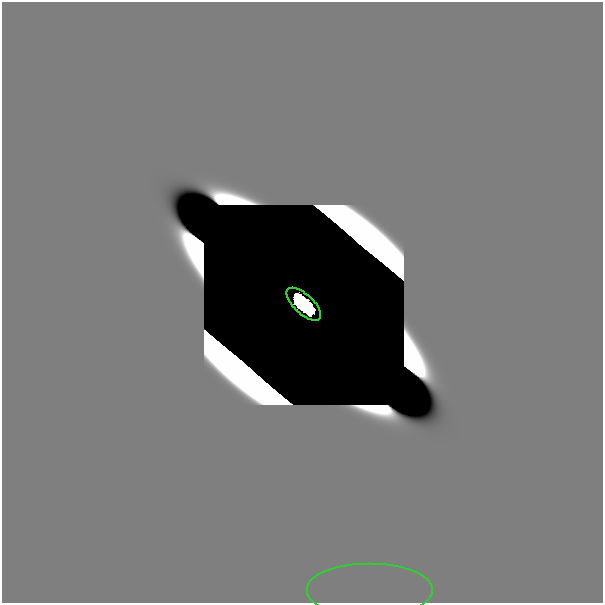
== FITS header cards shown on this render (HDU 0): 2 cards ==
NAXIS1  =                  601
NAXIS2  =                  601

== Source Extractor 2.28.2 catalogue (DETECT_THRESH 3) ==
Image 601 x 601 px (HDU 0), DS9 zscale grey, 1 PNG px = 1 image px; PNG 605 x 605 px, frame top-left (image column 1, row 601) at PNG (2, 2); each listed source drawn as its Kron ellipse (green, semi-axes under 4 px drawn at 4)
Background 0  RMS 1.7e-34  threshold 5.07e-34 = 3 sigma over >= 5 px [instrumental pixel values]
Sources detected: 16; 14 with non-positive FLUX_AUTO (blend fragments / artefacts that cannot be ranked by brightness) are neither listed nor drawn; the other 2 listed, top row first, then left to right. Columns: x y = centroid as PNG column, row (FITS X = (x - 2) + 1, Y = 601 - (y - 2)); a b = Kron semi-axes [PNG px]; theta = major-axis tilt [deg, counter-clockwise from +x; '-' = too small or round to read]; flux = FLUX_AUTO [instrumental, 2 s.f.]
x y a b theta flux
304 304 22 9 -43 7.6e+00
370 591 63 27 0 3.7e-14
At the frame edge (FLAGS 8, measured only in part): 1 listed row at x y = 370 591
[14 non-positive-flux detections neither listed nor drawn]